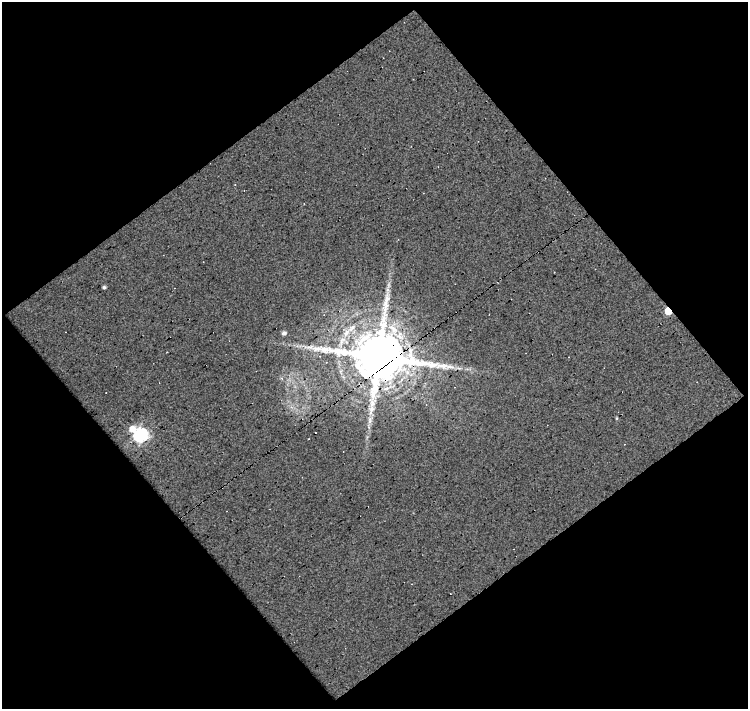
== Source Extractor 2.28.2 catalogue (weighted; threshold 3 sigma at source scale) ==
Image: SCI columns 1-746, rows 18-724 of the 746 x 741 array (HDU 1 of 3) = the unmasked area's bounding box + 8 px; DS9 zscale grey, full resolution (1 PNG px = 1 image px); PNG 750 x 711 px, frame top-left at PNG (2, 2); no overlay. Shown black and unused: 51% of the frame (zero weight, under 10 of 20 exposures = <1% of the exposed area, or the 3 px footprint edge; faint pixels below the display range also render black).
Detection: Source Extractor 2.28.2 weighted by HDU 2 'WHT'. Background -0.00952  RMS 0.012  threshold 0.0506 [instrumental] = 3 sigma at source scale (4.09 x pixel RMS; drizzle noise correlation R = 1.36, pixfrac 0.8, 0.0396/0.0396 arcsec/px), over >= 5 px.
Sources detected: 15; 1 cosmic-ray / hot-pixel residue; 1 long thin detection or spike segment (spike, bleed or trail) — not listed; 1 inside a brighter listed object's ellipse — not listed separately; the other 12 listed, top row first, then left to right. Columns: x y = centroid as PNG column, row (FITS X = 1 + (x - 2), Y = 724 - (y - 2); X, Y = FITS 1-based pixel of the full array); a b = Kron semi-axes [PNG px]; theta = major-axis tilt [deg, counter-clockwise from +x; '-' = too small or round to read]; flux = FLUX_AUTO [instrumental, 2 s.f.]
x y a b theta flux
104 287 4 3 - 2.2
668 311 5 4 - 33
328 330 5 4 - 1.5
284 333 5 5 - 3.7
346 333 17 8 48 12
299 346 13 3 0 3.2
379 357 16 14 -7 9700
282 378 6 4 -88 1.8
617 418 4 3 - 1
370 420 12 6 79 5.9
132 429 7 6 - 10
140 434 7 6 - 230
Overlapping masked pixels (flux is a lower limit): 2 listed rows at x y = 668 311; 379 357